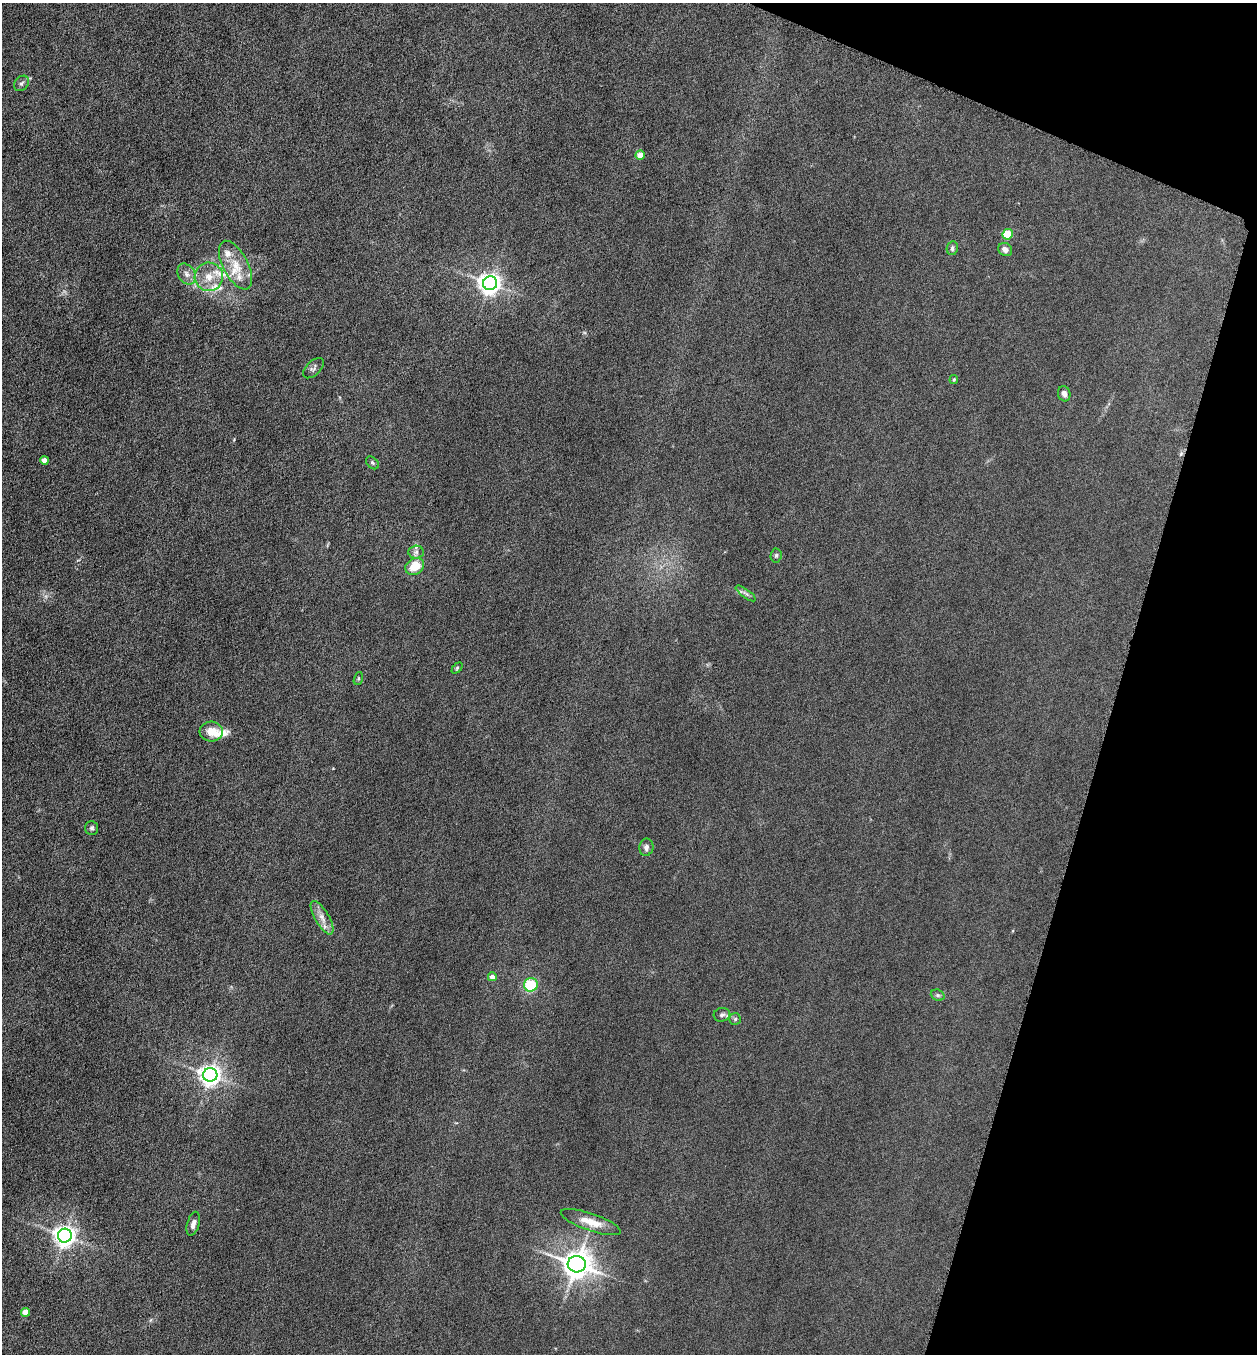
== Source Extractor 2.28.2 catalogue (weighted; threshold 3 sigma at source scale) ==
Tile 8 of 4 x 4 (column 4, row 2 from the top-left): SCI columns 3905-5159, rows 2707-4058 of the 5429 x 5413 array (HDU 1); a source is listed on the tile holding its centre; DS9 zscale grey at full resolution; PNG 1259 x 1356 px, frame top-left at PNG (2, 3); each listed source drawn as its Kron ellipse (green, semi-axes under 4 px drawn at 4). Shown black and unused: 15% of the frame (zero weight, under 4 of 8 exposures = <1% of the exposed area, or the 3 px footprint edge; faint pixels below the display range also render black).
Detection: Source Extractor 2.28.2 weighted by HDU 2 'WHT'; one run over the whole footprint, this tile lists its part. Background 0.0481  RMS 0.0055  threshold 0.0225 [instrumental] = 3 sigma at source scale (4.09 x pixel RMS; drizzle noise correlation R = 1.36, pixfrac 0.8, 0.05/0.05 arcsec/px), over >= 5 px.
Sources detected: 41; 6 inside a brighter listed object's ellipse — not listed separately; the other 35 listed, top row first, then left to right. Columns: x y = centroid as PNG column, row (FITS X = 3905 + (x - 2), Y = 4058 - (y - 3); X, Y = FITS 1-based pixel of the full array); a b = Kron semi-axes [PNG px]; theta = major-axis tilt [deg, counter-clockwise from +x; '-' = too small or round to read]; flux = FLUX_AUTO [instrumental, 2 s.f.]
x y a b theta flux
21 83 8 6 48 1.4
640 155 5 4 - 5.4
1008 234 5 5 - 20
952 248 7 5 78 1.4
1005 250 7 6 - 2.6
236 265 27 12 -62 11
186 274 11 8 -56 3
209 277 14 14 - 7.7
490 283 7 7 - 340
313 368 13 7 44 1.6
954 380 4 3 - 0.58
1064 394 8 6 -74 2
45 460 4 4 - 4.5
372 463 7 5 -43 0.9
416 552 7 6 - 1.6
776 555 7 5 86 0.97
415 566 10 8 35 9.3
746 593 12 3 -36 1.3
457 668 6 4 46 0.67
358 678 7 4 72 0.71
211 732 11 10 - 6.7
92 828 7 6 - 1.2
646 847 9 7 80 2.1
322 918 19 7 -59 4.3
492 977 4 4 - 3
531 985 7 6 - 21
938 995 7 5 -20 1
722 1015 8 6 17 1.7
735 1019 6 5 - 0.97
210 1075 7 7 - 320
591 1222 31 8 -19 8
193 1224 12 6 73 2.4
65 1236 7 7 - 340
577 1264 9 8 - 680
25 1312 4 4 - 5.4